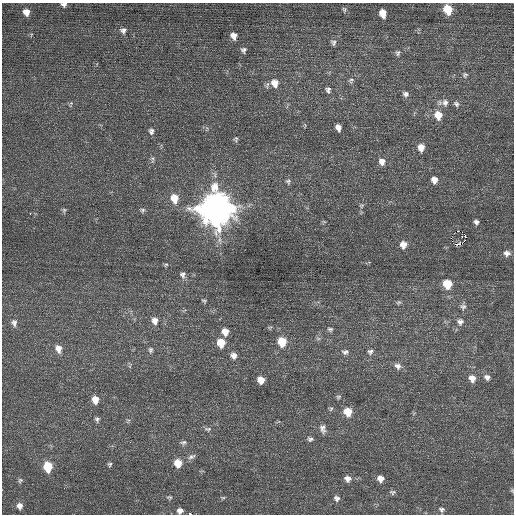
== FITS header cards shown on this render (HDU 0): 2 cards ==
NAXIS1  =                  512 / Axis length
NAXIS2  =                  512 / Axis length

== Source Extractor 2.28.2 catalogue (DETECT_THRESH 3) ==
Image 512 x 512 px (HDU 0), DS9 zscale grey, 1 PNG px = 1 image px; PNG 516 x 516 px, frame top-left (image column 1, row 512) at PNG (2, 3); no overlay
Background 0.291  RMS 0.69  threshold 2.06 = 3 sigma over >= 5 px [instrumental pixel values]
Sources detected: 90; all 90 listed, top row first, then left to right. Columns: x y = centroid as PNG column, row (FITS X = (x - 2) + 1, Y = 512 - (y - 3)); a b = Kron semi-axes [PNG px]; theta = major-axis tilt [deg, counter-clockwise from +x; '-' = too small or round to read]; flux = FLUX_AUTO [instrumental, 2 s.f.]
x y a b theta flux
64 4 6 5 - 140
344 9 7 5 -83 82
448 9 8 6 -73 1300
26 12 8 8 - 330
383 13 7 6 - 520
123 30 9 8 - 190
234 36 8 7 - 300
333 43 8 7 - 130
243 50 7 6 - 140
398 53 8 7 - 120
465 75 8 7 - 120
351 80 9 7 47 140
275 83 10 9 - 500
328 90 9 7 -69 150
406 94 8 7 - 160
445 102 11 10 - 290
71 103 5 5 - 67
456 104 9 7 -53 140
438 115 9 8 - 690
338 128 7 5 -73 260
151 131 8 7 - 150
236 139 7 5 73 82
421 147 8 7 - 410
152 159 10 5 -87 110
382 161 8 8 - 320
434 180 7 7 - 320
288 181 8 7 - 100
174 198 10 8 -77 710
361 206 7 5 44 89
216 208 13 12 - 81000
64 210 7 6 - 84
142 210 7 6 - 100
30 214 3 3 - 65
324 222 6 4 -19 56
476 222 6 5 - 140
458 231 2 2 - 210
465 235 3 2 - 440
403 244 7 7 - 410
455 244 4 3 - 19
507 253 8 7 - 220
166 265 6 4 29 68
183 275 9 8 - 170
447 284 7 7 - 1200
204 301 6 4 -12 61
398 302 7 6 - 88
463 306 8 8 - 160
155 321 10 8 -83 300
460 322 9 9 - 230
14 323 10 8 -84 200
270 327 6 4 18 63
330 329 8 6 -8 100
225 332 6 6 - 390
282 342 8 8 - 1000
221 343 8 7 - 860
58 349 10 7 -76 360
150 350 8 6 88 110
345 352 9 7 7 140
370 352 8 7 - 140
234 356 7 7 - 230
398 366 9 8 - 220
487 377 9 7 -38 200
472 378 8 8 - 370
261 380 7 6 - 470
338 397 7 5 16 76
95 400 8 7 - 450
331 409 7 5 46 77
348 412 8 7 - 770
97 419 7 6 - 100
128 420 7 4 -17 65
208 429 10 6 0 130
323 429 12 7 -77 220
310 439 7 5 -8 120
130 442 2 2 - 22
183 442 8 6 19 120
191 457 11 6 27 170
178 463 8 7 - 700
110 464 6 5 - 86
48 467 8 7 - 1400
348 479 9 8 - 240
380 479 7 7 - 320
20 480 7 6 - 96
512 490 6 5 - 59
392 492 9 6 -7 110
169 497 8 6 -20 97
223 498 7 5 2 71
337 498 8 7 - 170
19 506 8 8 - 270
442 509 8 7 - 150
180 511 7 6 - 220
190 514 4 2 - 1400
At the frame edge (FLAGS 8, measured only in part): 4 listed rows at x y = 64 4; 512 490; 180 511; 190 514